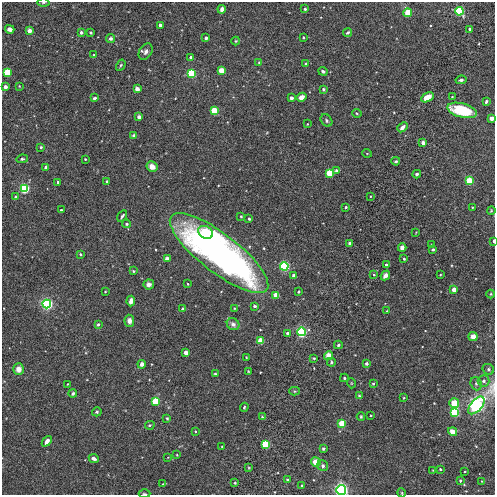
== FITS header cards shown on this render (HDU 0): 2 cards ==
NAXIS1  =                  493
NAXIS2  =                  493

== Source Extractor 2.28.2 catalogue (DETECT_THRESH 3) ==
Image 493 x 493 px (HDU 0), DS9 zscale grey, 1 PNG px = 1 image px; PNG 497 x 497 px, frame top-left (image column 1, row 493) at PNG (2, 2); each listed source drawn as its Kron ellipse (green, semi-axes under 4 px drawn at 4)
Background 4.44e-04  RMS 0.0054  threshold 0.0162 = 3 sigma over >= 5 px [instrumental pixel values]
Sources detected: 167; all 167 listed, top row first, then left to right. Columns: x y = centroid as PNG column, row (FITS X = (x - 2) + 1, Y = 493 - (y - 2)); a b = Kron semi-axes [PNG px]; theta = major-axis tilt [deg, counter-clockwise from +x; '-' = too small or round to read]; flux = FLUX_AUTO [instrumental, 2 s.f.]
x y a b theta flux
43 2 6 3 1 0.5
222 9 4 3 - 1.4
305 9 3 3 - 0.59
459 11 4 4 - 51
408 13 4 4 - 15
160 25 3 3 - 1.8
10 29 5 4 - 1.7
470 29 3 3 - 0.97
29 31 4 3 - 2.7
81 32 4 3 - 0.81
348 32 4 3 - 0.52
91 33 3 3 - 0.41
303 37 3 3 - 0.43
111 38 4 4 - 0.95
206 38 3 3 - 0.69
236 41 4 4 - 0.34
146 52 9 6 58 1.2
94 55 3 2 - 0.25
191 57 3 3 - 1.5
259 62 3 2 - 0.23
306 64 3 3 - 0.81
121 65 6 4 60 0.5
221 71 4 4 - 9.7
323 71 5 4 - 0.79
7 72 4 4 - 24
191 73 4 4 - 37
461 80 5 3 - 0.66
19 86 4 2 - 0.22
5 87 3 3 - 2.4
137 89 3 3 - 4.8
323 89 4 4 - 0.71
302 97 5 4 - 2.1
427 97 6 4 32 4
452 97 3 2 - 0.31
94 98 4 3 - 0.65
291 98 4 3 - 0.95
486 101 3 3 - 0.61
462 110 15 7 -15 17
214 111 4 4 - 19
357 113 5 3 - 0.35
139 117 3 3 - 2.2
492 118 4 3 - 2.1
326 120 7 5 -50 0.73
307 124 3 2 - 0.2
402 127 6 4 41 1.4
134 136 4 3 - 1.1
423 143 4 3 - 2.5
41 147 3 3 - 0.61
367 153 4 3 - 0.26
22 159 6 4 8 0.56
85 159 3 3 - 0.32
396 161 4 3 - 0.5
46 167 3 3 - 2.3
152 167 5 5 - 2.5
336 171 4 4 - 0.89
330 173 4 4 - 22
417 174 4 3 - 0.66
107 181 3 3 - 0.81
469 181 4 4 - 22
58 182 3 3 - 0.62
24 188 4 4 - 68
16 196 3 3 - 0.51
370 196 2 2 - 0.32
346 207 3 3 - 0.57
472 207 2 2 - 0.28
61 210 3 3 - 0.35
491 211 4 3 - 0.35
122 216 6 3 59 0.57
241 216 4 3 - 0.42
249 219 3 3 - 0.62
127 224 4 3 - 0.56
206 232 8 6 -30 7.2
416 232 3 2 - 0.21
494 241 3 2 - 1.5
350 243 3 3 - 2
431 245 3 2 - 0.27
402 248 4 4 - 1.7
433 249 3 3 - 0.66
219 253 60 19 -38 210
80 254 3 3 - 0.52
167 259 4 4 - 1.8
404 259 3 3 - 0.48
386 265 3 3 - 0.84
284 266 4 4 - 86
133 271 4 3 - 0.41
374 275 3 3 - 0.28
385 275 5 4 - 1.3
440 275 3 2 - 0.24
294 276 3 3 - 1.4
149 284 5 5 - 1.3
188 284 3 2 - 0.4
454 290 4 3 - 5.4
105 291 3 2 - 0.25
298 292 3 3 - 0.39
491 294 4 4 - 0.34
276 295 4 4 - 8.2
131 301 5 3 - 2
47 304 4 4 - 120
255 306 3 3 - 0.58
234 308 4 2 - 0.24
182 309 4 3 - 0.57
387 311 3 2 - 0.26
129 321 6 5 - 1.8
98 324 3 3 - 0.75
233 324 6 5 - 1.3
301 332 4 4 - 85
287 333 3 3 - 1.2
473 337 4 4 - 3.1
261 341 4 4 - 16
338 345 4 3 - 0.62
186 352 4 3 - 3.7
328 356 4 4 - 2.9
246 357 3 2 - 0.22
314 358 3 3 - 0.39
331 362 4 4 - 0.49
366 363 3 3 - 1.2
142 364 4 3 - 3.2
19 369 6 5 - 2.8
488 369 6 5 - 0.7
248 371 3 2 - 0.26
215 374 3 3 - 0.48
344 378 4 4 - 0.52
484 381 6 5 - 1.2
351 383 5 3 - 0.28
373 383 3 3 - 0.49
68 384 3 2 - 0.24
476 384 7 5 -71 0.79
294 391 5 4 - 0.44
73 394 4 4 - 0.72
359 396 4 4 - 0.49
404 398 3 2 - 0.33
155 401 4 4 - 24
454 403 5 5 - 6.2
476 405 11 5 48 150
244 407 4 3 - 0.4
97 412 4 4 - 0.54
455 412 4 4 - 53
371 415 2 2 - 0.26
262 417 3 3 - 0.31
361 417 4 3 - 0.41
167 418 4 3 - 0.39
342 424 4 4 - 21
150 425 5 3 - 0.53
195 431 3 2 - 0.31
453 432 5 4 - 3.4
47 441 6 4 49 1.6
265 444 4 4 - 37
222 447 3 2 - 0.23
323 449 3 3 - 0.64
177 455 3 2 - 0.28
168 457 3 2 - 0.21
94 459 5 4 - 1.3
316 462 5 4 - 4.7
323 466 6 5 - 0.83
249 468 4 4 - 0.35
440 469 3 3 - 0.39
433 470 2 2 - 0.2
465 471 2 2 - 0.33
287 480 4 3 - 0.45
460 481 4 3 - 0.47
482 481 3 2 - 0.21
235 483 3 3 - 0.46
163 484 3 2 - 0.21
302 486 3 3 - 0.39
341 490 5 4 - 160
402 493 4 3 - 0.33
144 494 6 3 -2 0.45
At the frame edge (FLAGS 8, measured only in part): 7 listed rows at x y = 43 2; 492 118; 494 241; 476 405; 341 490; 402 493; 144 494